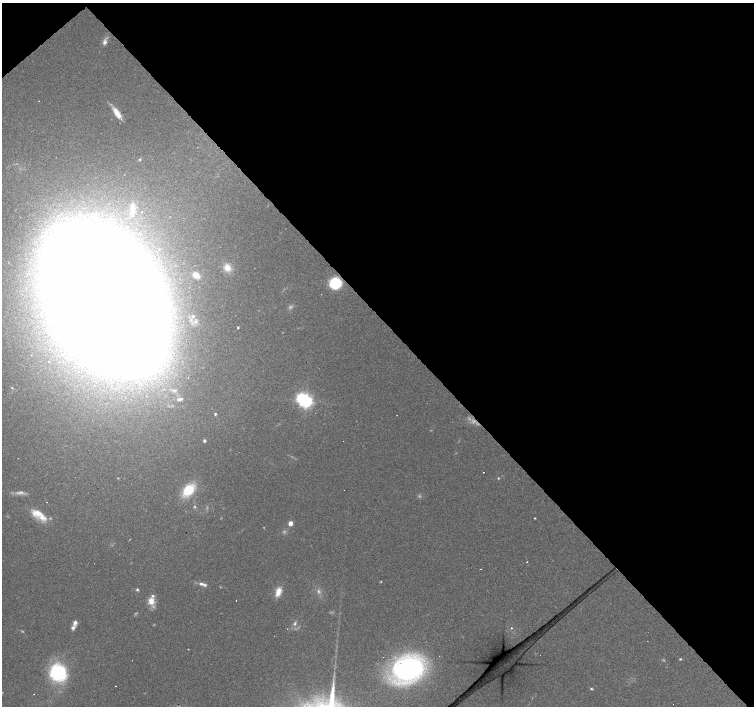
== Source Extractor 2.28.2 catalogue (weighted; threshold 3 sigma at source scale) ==
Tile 3 of 4 x 4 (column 3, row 1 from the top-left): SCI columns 3008-4510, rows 4433-5840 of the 6014 x 5983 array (HDU 1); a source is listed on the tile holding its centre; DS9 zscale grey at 2 x 2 block average (1 PNG px = mean of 2 x 2 image px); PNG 756 x 708 px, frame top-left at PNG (2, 3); no overlay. Shown black and unused: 46% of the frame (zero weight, under 2 of 3 exposures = <1% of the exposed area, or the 3 px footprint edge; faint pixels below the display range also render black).
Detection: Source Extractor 2.28.2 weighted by HDU 2 'WHT'; one run over the whole footprint, this tile lists its part. Background 0.074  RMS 0.0064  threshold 0.0287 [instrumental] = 3 sigma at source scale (4.5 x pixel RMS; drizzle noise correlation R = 1.50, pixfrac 1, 0.0396/0.0396 arcsec/px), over >= 5 px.
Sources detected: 73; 13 too faint to see at this stretch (2 x 2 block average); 3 inside a brighter object's white glare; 13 cosmic-ray / hot-pixel residue — not listed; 4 inside a brighter listed object's ellipse — not listed separately; the other 40 listed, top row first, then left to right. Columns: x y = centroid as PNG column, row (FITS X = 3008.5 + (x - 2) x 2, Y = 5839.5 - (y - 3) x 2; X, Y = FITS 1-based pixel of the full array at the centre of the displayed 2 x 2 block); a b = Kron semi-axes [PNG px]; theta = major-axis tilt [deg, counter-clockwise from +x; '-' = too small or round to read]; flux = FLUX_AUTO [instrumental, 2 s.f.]
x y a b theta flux
105 42 9 6 73 7
117 113 16 5 -56 20
140 159 3 3 - 1.6
132 209 13 7 85 17
142 212 2 2 - 0.74
227 268 10 8 -68 17
196 275 6 5 - 18
335 283 10 9 - 72
108 298 74 45 -58 12000
193 316 5 4 - 4.3
238 327 3 2 - 1.8
49 361 2 2 - 3.1
12 388 4 2 - 1.4
179 399 10 5 12 7
306 401 4 4 - 460
215 414 3 2 - 2.4
204 441 3 3 - 2.8
483 472 2 2 - 0.6
498 478 4 2 - 1.3
188 490 13 9 46 56
344 490 2 2 - 0.88
194 506 4 3 - 1.8
37 513 19 11 -20 25
535 518 2 2 - 1.2
290 523 3 3 - 19
481 569 2 2 - 0.57
203 584 12 4 -16 7.2
137 590 4 3 - 2.3
278 592 12 6 72 16
236 600 2 2 - 1.9
151 601 8 6 -84 17
75 623 9 5 77 6.9
295 623 6 4 66 3.9
511 628 2 2 - 1.7
287 629 2 2 - 0.6
680 659 3 3 - 1.6
408 669 25 20 26 440
58 673 20 18 -51 120
116 686 2 2 - 0.65
591 689 4 3 - 1.8
Overlapping masked pixels (flux is a lower limit): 1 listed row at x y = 335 283
Diffuse or blended objects may show on this block-average render without a row.